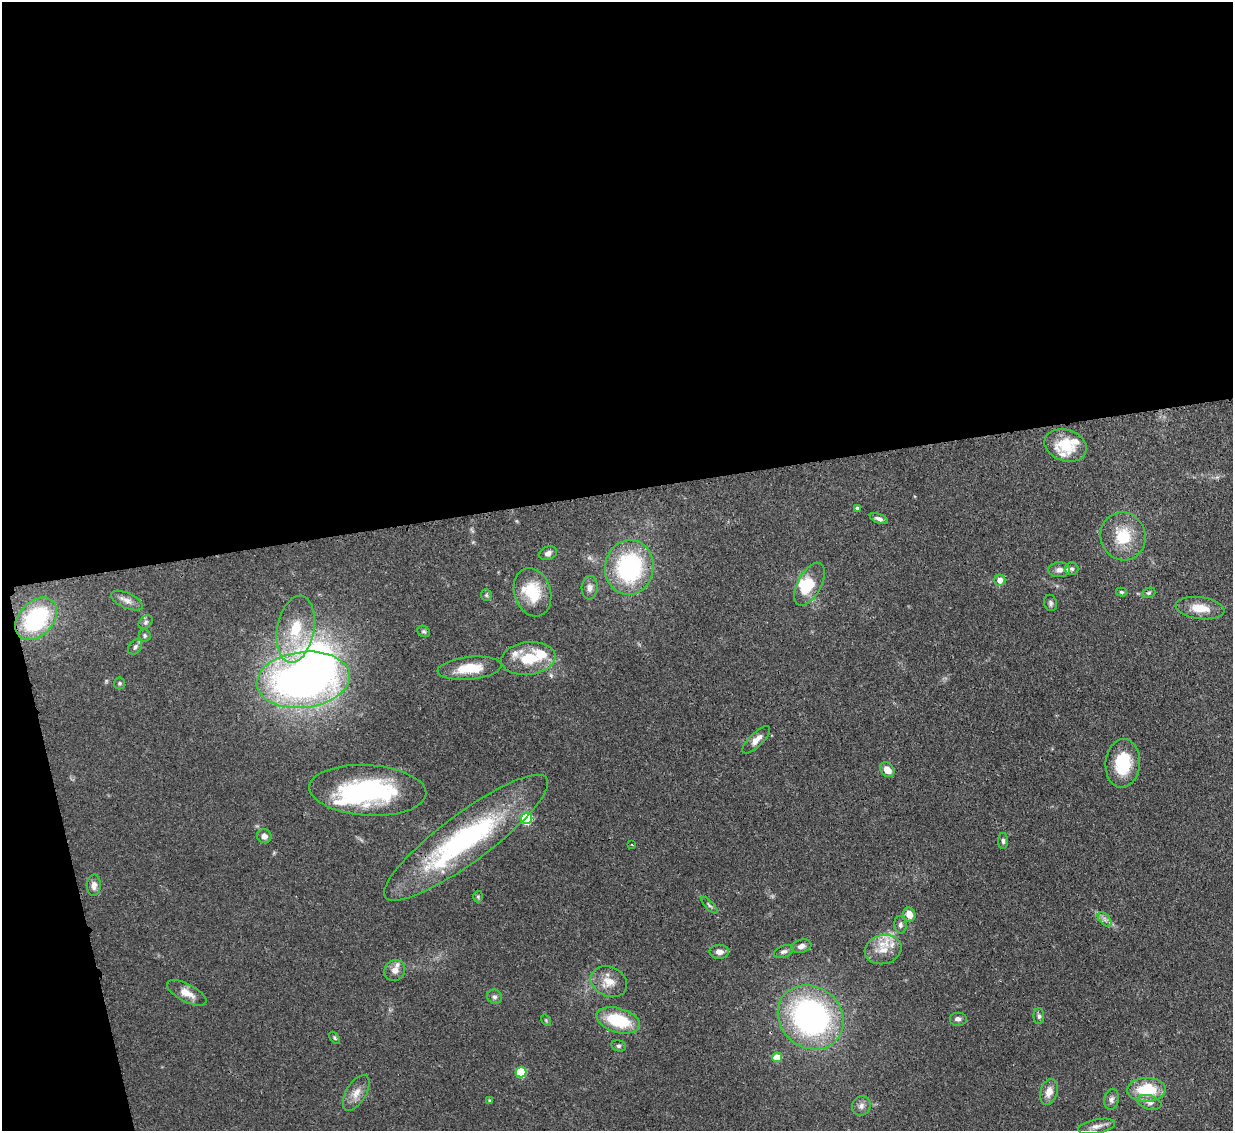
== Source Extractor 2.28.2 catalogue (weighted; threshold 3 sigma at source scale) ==
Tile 1 of 4 x 4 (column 1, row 1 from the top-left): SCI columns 78-1308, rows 3605-4733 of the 5079 x 5065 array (HDU 1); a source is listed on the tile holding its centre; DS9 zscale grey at full resolution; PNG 1235 x 1133 px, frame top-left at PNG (2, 2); each listed source drawn as its Kron ellipse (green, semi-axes under 4 px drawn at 4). Shown black and unused: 46% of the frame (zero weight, under 3 of 4 exposures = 9% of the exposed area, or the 3 px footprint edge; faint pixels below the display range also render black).
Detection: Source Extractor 2.28.2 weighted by HDU 2 'WHT'; one run over the whole footprint, this tile lists its part. Background 0.125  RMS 0.0049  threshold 0.0222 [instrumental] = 3 sigma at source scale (4.5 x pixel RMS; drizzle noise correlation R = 1.50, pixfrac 1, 0.05/0.05 arcsec/px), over >= 5 px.
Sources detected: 80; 4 inside a brighter object's white glare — neither listed nor drawn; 8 inside a brighter listed object's ellipse — not listed separately; the other 68 listed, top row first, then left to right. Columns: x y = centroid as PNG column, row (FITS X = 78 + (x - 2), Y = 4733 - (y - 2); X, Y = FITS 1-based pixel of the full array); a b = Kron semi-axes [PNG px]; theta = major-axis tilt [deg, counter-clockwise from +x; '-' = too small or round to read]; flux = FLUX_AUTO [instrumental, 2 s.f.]
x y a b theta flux
1065 445 21 15 -18 15
857 508 4 3 - 0.89
879 519 9 4 -21 1.7
1123 536 24 22 -73 17
548 553 9 6 19 1.9
629 567 27 24 81 60
1072 569 6 6 - 1.2
1059 570 10 7 1 2.7
1000 580 5 5 - 3.7
810 584 23 12 62 13
590 588 11 8 85 2.5
532 592 25 18 -73 17
1121 592 5 4 - 0.67
1149 593 7 5 20 0.83
486 595 6 5 - 0.86
127 600 17 7 -25 3.2
1050 603 8 6 -76 1.2
1200 608 24 11 -7 9
36 619 24 17 46 49
145 622 8 5 42 1.2
296 629 34 18 79 21
424 631 6 5 - 0.9
145 635 6 6 - 0.99
135 647 8 6 48 1.4
528 658 27 16 6 17
469 668 32 11 6 13
303 680 47 28 7 280
119 683 6 5 - 0.88
756 740 18 7 44 3.8
1123 763 24 17 84 21
887 770 8 6 -45 4.8
368 790 58 25 -3 70
527 818 6 5 - 39
264 836 7 7 - 2.6
466 838 100 24 37 97
1003 841 8 5 -89 1.3
632 845 3 2 - 0.33
94 885 11 7 86 2.6
478 896 6 5 - 0.68
709 905 11 4 -46 1.1
909 915 7 6 - 5.1
1105 919 8 5 -46 1.6
900 925 9 6 -86 1.6
801 946 10 6 17 2.1
883 950 18 14 15 8.5
784 951 10 6 19 1.6
719 952 10 7 -1 2.8
395 970 11 10 - 3.3
609 982 19 14 -24 7.4
187 993 22 8 -27 5.8
494 997 7 7 - 1.5
1039 1016 8 5 -89 1.2
811 1017 35 30 -41 130
958 1019 9 7 0 1.9
546 1020 6 4 -57 0.67
618 1020 22 12 -17 24
335 1038 7 4 -50 0.76
619 1046 7 5 -14 1
777 1057 5 5 - 11
521 1072 5 5 - 26
1147 1090 19 12 2 19
1049 1092 13 8 73 4.7
356 1093 20 10 59 4.9
1111 1099 11 7 77 2
490 1101 4 3 - 0.81
1149 1102 12 7 -15 2.6
861 1106 10 9 - 2.4
1096 1126 19 7 11 3.3
Overlapping masked pixels (flux is a lower limit): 1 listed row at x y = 466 838